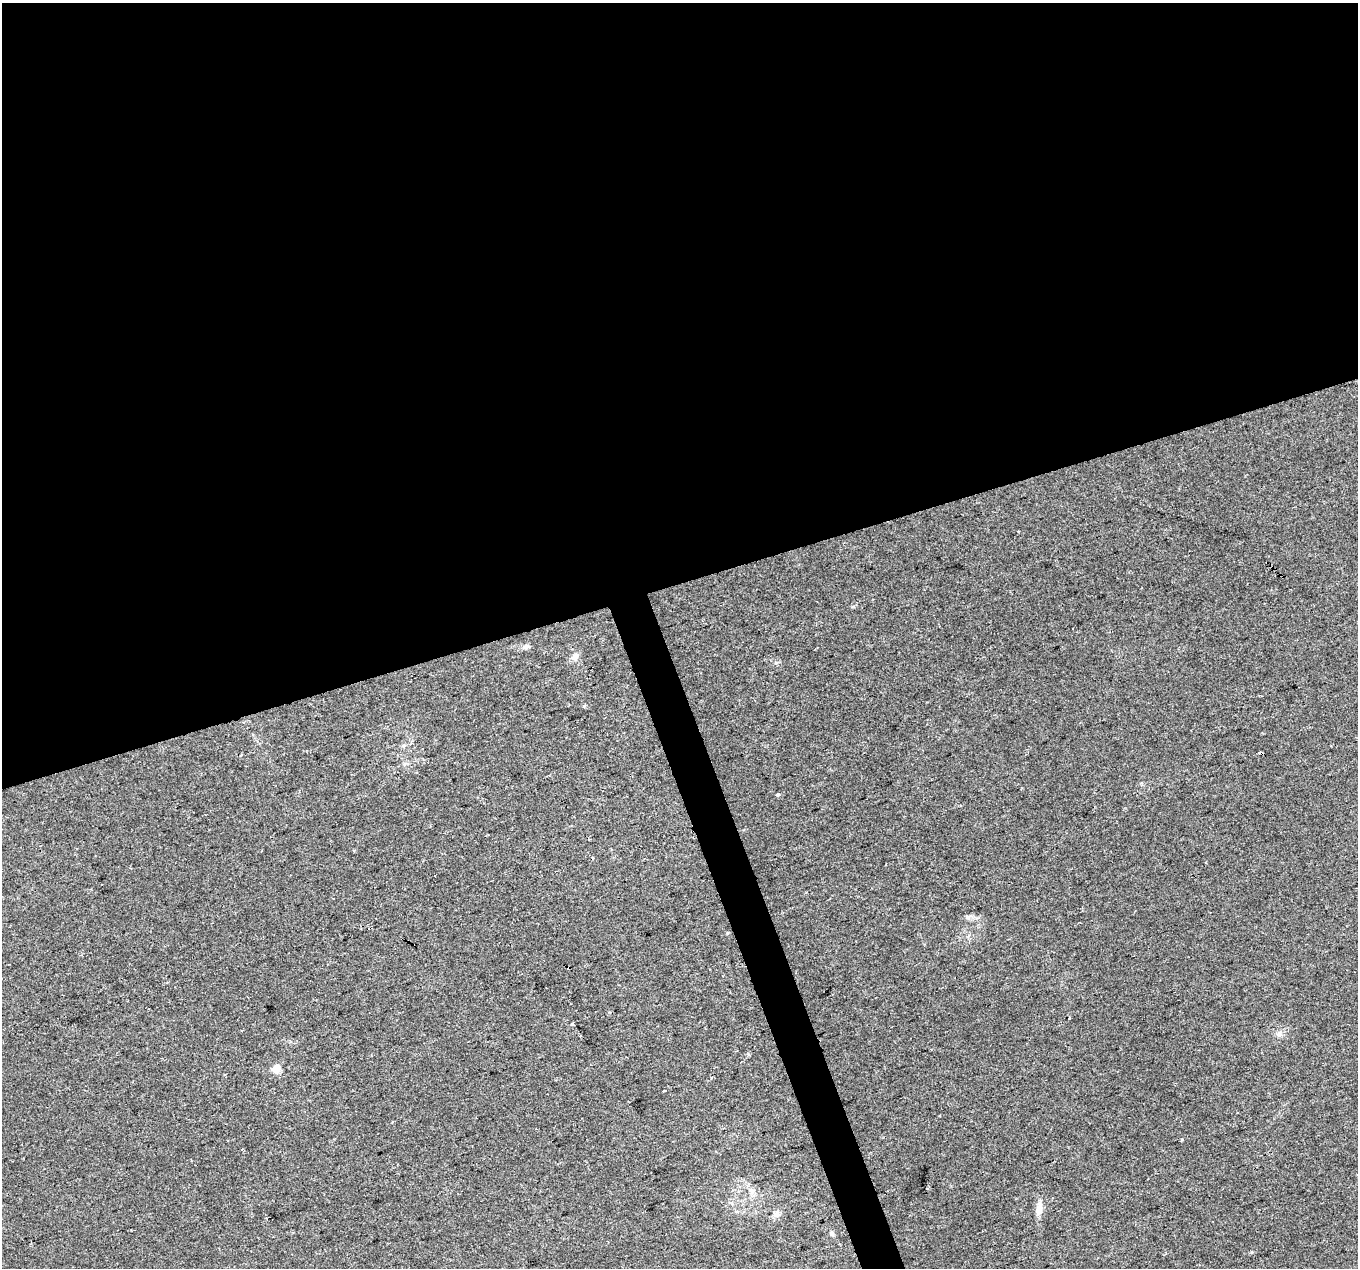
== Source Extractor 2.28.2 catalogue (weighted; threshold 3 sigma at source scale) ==
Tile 2 of 4 x 4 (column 2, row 1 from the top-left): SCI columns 1357-2712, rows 3867-5132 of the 5425 x 5251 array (HDU 1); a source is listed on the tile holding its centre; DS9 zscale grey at full resolution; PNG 1360 x 1270 px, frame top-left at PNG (2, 3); no overlay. Shown black and unused: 48% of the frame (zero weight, under 2 of 3 exposures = <1% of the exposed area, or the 3 px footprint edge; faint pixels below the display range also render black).
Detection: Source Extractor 2.28.2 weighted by HDU 2 'WHT'; one run over the whole footprint, this tile lists its part. Background 0.0515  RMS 0.0069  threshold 0.0311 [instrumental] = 3 sigma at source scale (4.5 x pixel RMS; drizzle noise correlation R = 1.50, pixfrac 1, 0.0396/0.0396 arcsec/px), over >= 5 px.
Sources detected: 18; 5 cosmic-ray / hot-pixel residue — not listed; the other 13 listed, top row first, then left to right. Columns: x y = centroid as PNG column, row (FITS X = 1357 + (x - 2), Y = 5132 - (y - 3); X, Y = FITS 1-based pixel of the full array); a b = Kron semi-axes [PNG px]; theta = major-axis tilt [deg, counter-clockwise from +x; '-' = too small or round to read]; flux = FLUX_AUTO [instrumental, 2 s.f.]
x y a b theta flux
526 647 10 6 9 2.2
575 657 10 8 53 3.9
241 755 4 2 - 0.65
778 794 3 3 - 2.9
727 933 5 3 - 0.54
1069 1018 3 3 - 2.7
572 1024 4 3 - 2.2
1279 1034 8 4 37 1.8
276 1069 5 5 - 20
752 1191 7 7 - 2.4
1039 1209 16 8 82 5.5
776 1214 9 9 - 3
831 1234 7 6 - 1.4
Unlisted compact peaks at least as high as the median listed source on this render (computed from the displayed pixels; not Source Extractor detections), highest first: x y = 1182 1139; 584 706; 967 916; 776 663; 1251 1252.